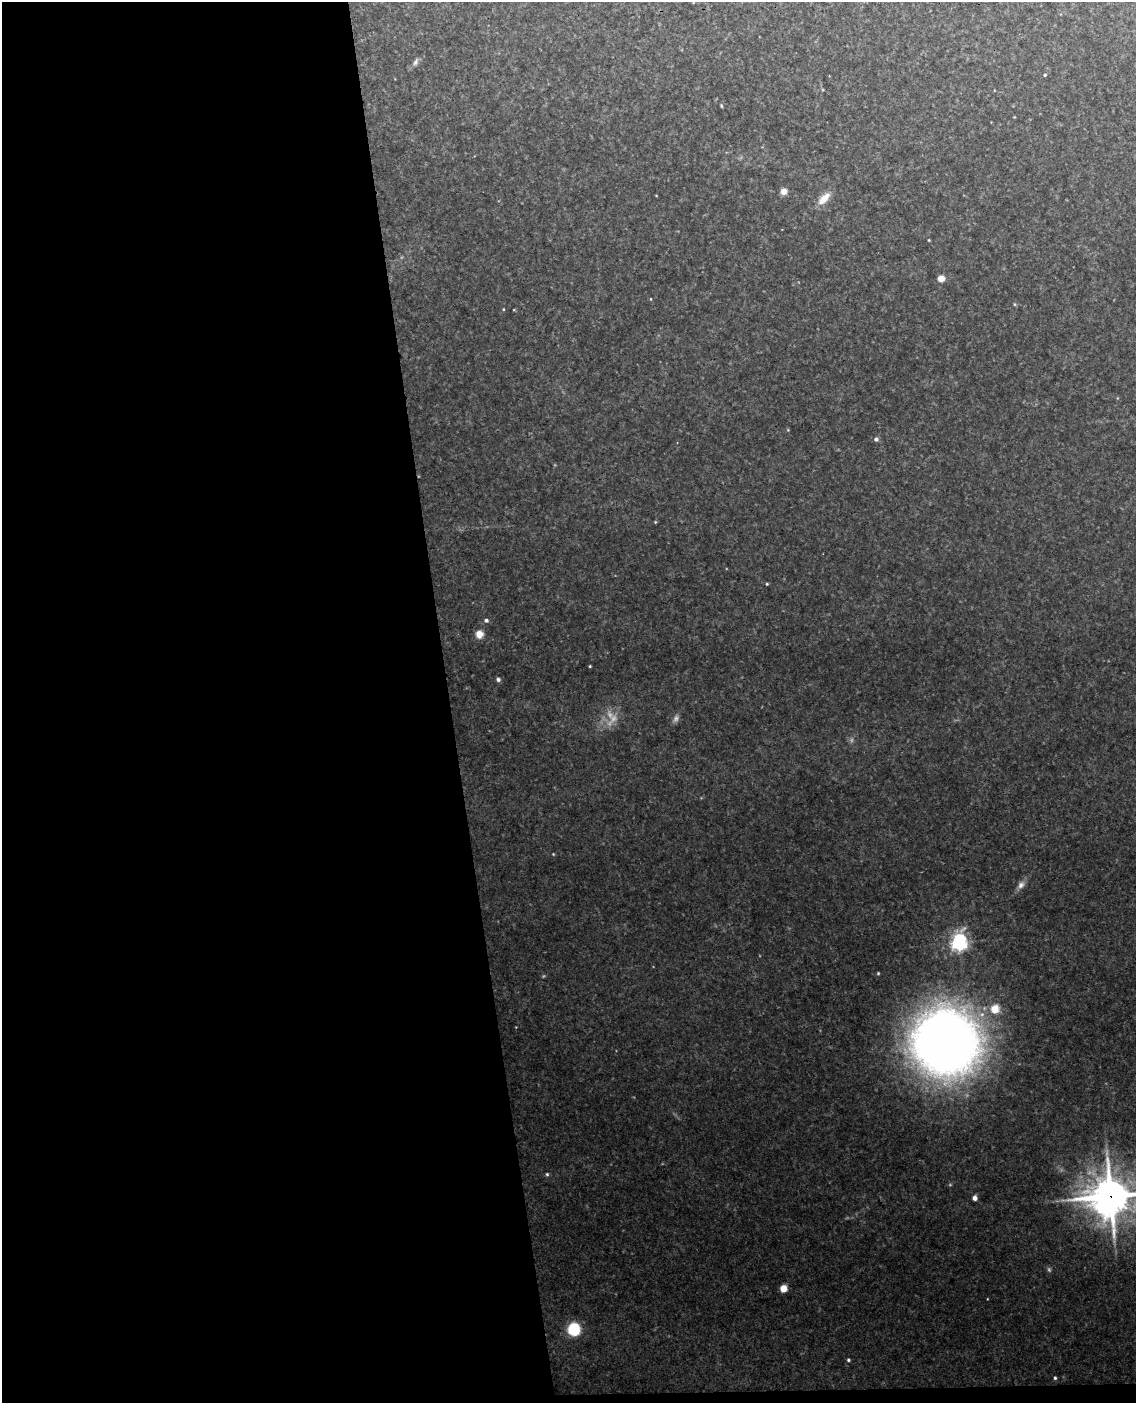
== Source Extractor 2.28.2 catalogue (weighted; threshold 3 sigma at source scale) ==
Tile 9 of 4 x 3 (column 1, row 3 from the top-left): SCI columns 60-1193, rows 243-1643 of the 4654 x 4584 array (HDU 1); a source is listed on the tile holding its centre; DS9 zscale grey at full resolution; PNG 1138 x 1405 px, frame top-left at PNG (2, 2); no overlay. Shown black and unused: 40% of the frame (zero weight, under 3 of 4 exposures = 6% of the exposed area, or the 3 px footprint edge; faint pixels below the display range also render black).
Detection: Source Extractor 2.28.2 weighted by HDU 2 'WHT'; one run over the whole footprint, this tile lists its part. Background 0.153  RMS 0.0097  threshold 0.0435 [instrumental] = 3 sigma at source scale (4.5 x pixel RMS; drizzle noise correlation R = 1.50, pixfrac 1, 0.05/0.05 arcsec/px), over >= 5 px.
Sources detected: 26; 3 too faint to see at this stretch — not listed; the other 23 listed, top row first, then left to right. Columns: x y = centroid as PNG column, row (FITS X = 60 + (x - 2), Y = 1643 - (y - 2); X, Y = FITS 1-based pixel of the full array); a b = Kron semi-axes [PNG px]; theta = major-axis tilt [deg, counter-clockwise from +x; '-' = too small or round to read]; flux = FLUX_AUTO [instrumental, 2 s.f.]
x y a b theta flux
415 62 8 5 61 2.1
1045 75 3 3 - 0.92
784 191 6 6 - 5.9
824 199 19 8 47 9.2
941 278 5 5 - 8.1
876 439 5 5 - 2.1
655 522 3 3 - 0.74
767 584 3 3 - 0.77
486 620 5 4 - 2.1
479 634 8 8 - 6.7
590 666 3 3 - 0.73
498 679 5 5 - 1.8
1021 885 10 8 49 3.7
959 943 6 6 - 280
995 1009 5 5 - 31
946 1042 35 34 - 1300
547 1174 5 4 - 1.1
1111 1196 16 15 - 1600
975 1198 4 4 - 5.1
783 1288 5 5 - 9.6
574 1329 7 7 - 65
848 1360 4 3 - 1.2
1055 1378 4 4 - 1.1
Overlapping masked pixels (flux is a lower limit): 2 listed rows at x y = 946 1042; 1111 1196
Isophote crosses this tile's border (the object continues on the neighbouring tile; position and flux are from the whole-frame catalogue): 1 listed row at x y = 1111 1196